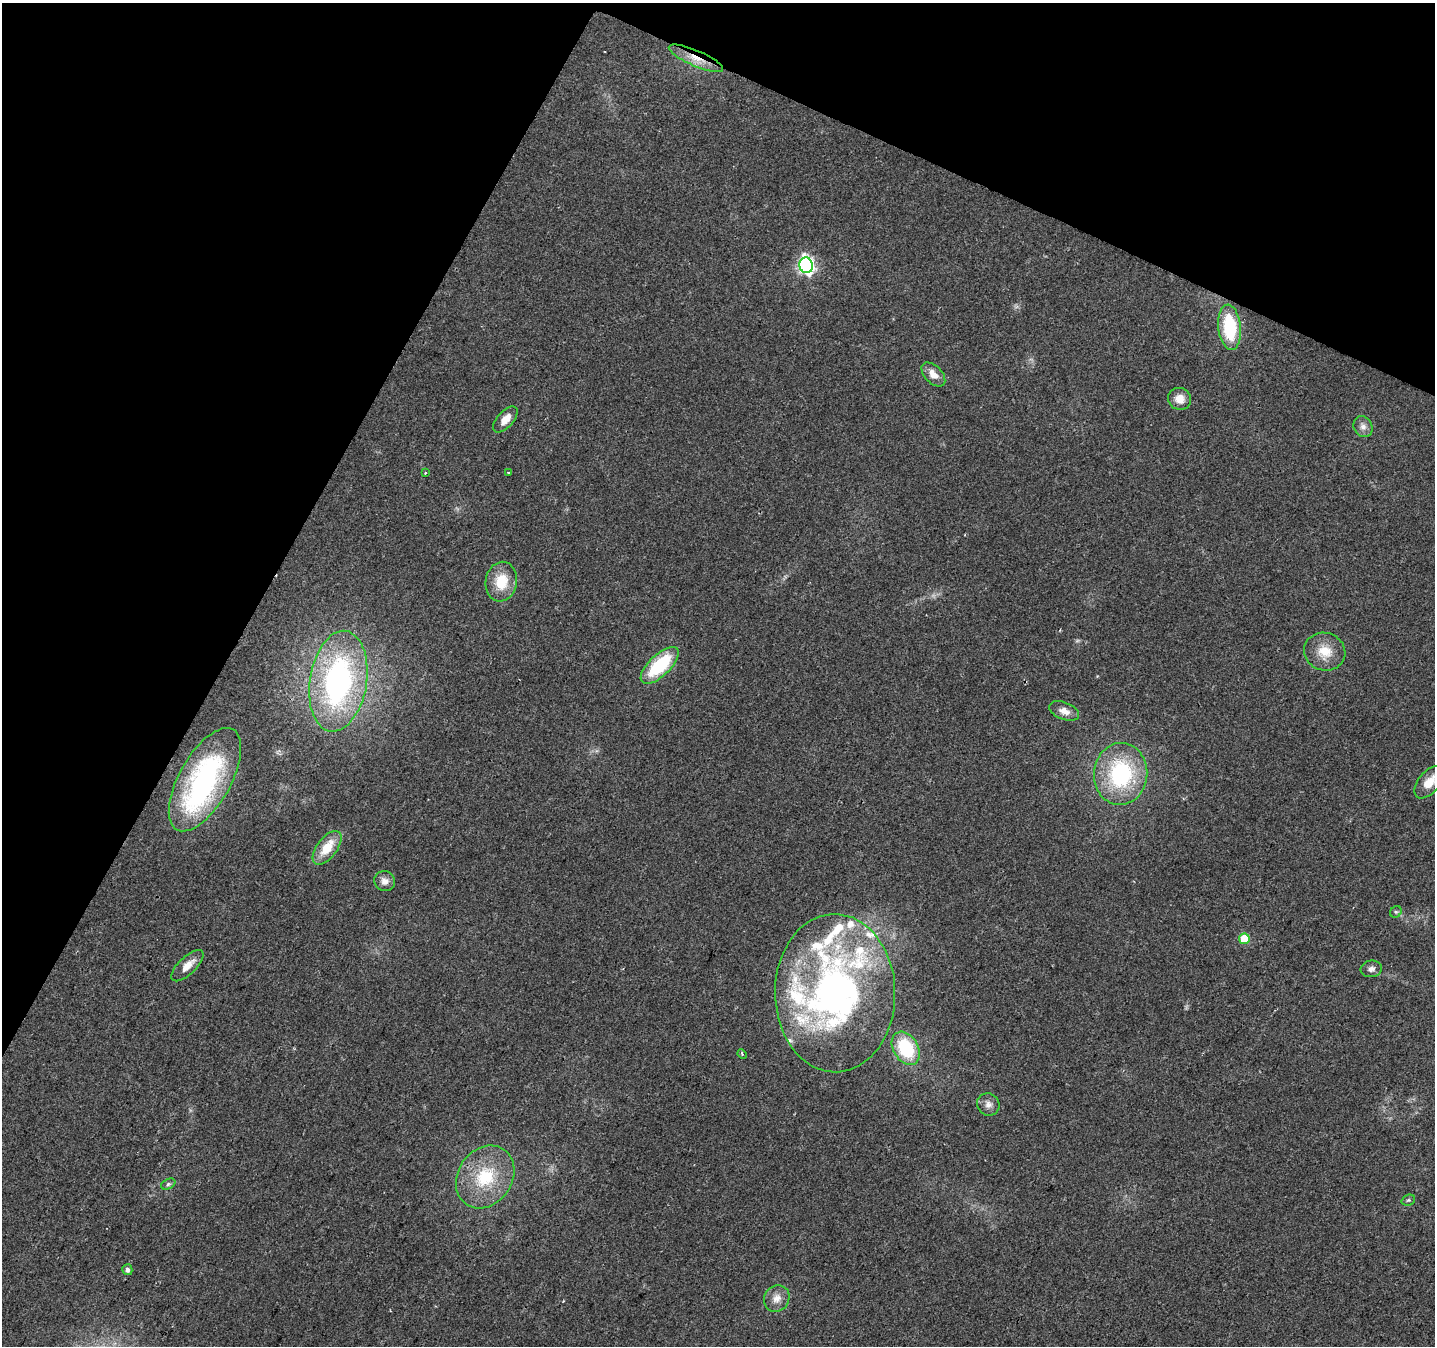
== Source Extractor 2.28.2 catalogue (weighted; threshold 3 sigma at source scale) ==
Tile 2 of 4 x 4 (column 2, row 1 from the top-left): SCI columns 1434-2866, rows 4232-5575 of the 5740 x 5842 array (HDU 1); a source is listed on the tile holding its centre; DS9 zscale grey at full resolution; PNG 1437 x 1348 px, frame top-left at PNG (2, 3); each listed source drawn as its Kron ellipse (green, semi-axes under 4 px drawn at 4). Shown black and unused: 25% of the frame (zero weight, under 2 of 3 exposures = <1% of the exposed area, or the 3 px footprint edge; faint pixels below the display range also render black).
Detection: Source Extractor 2.28.2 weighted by HDU 2 'WHT'; one run over the whole footprint, this tile lists its part. Background 0.0516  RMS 0.0083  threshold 0.0372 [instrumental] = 3 sigma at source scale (4.5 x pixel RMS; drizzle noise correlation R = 1.50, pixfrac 1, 0.0396/0.0396 arcsec/px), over >= 5 px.
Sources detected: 42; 1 too faint to see at this stretch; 1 inside a brighter object's white glare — neither listed nor drawn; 8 inside a brighter listed object's ellipse — not listed separately; the other 32 listed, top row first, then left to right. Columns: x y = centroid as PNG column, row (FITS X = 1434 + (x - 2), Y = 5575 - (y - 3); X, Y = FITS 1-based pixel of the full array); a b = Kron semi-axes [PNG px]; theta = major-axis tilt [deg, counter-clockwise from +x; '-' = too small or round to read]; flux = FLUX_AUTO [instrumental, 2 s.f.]
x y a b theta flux
696 58 29 8 -23 14
806 265 8 6 -76 260
1230 327 23 11 -84 51
933 374 14 8 -45 8.8
1180 399 12 11 - 9.1
505 419 16 8 48 9.3
1363 427 11 9 -60 4.9
425 473 3 3 - 1.4
509 473 3 2 - 1.2
501 582 20 15 80 22
1325 652 21 19 -18 17
660 665 24 10 43 53
338 681 51 28 81 210
1064 711 16 8 -21 7.5
1121 774 31 26 85 88
205 780 57 25 60 160
1429 782 19 10 49 13
327 848 20 10 53 19
385 881 10 10 - 5.1
1396 912 6 5 - 1.5
1244 939 5 5 - 28
187 966 20 8 44 9.9
1371 969 10 8 8 3.9
835 993 79 60 -89 370
906 1048 18 12 -59 51
742 1054 5 3 - 1.1
988 1104 11 10 - 5.2
485 1177 33 27 56 48
168 1184 8 5 26 1.8
1408 1200 7 5 20 1.5
127 1270 5 5 - 2.8
777 1299 14 12 56 8
Overlapping masked pixels (flux is a lower limit): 1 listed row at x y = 696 58
Isophote crosses this tile's border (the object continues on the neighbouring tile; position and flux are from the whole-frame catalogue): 1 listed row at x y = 1429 782